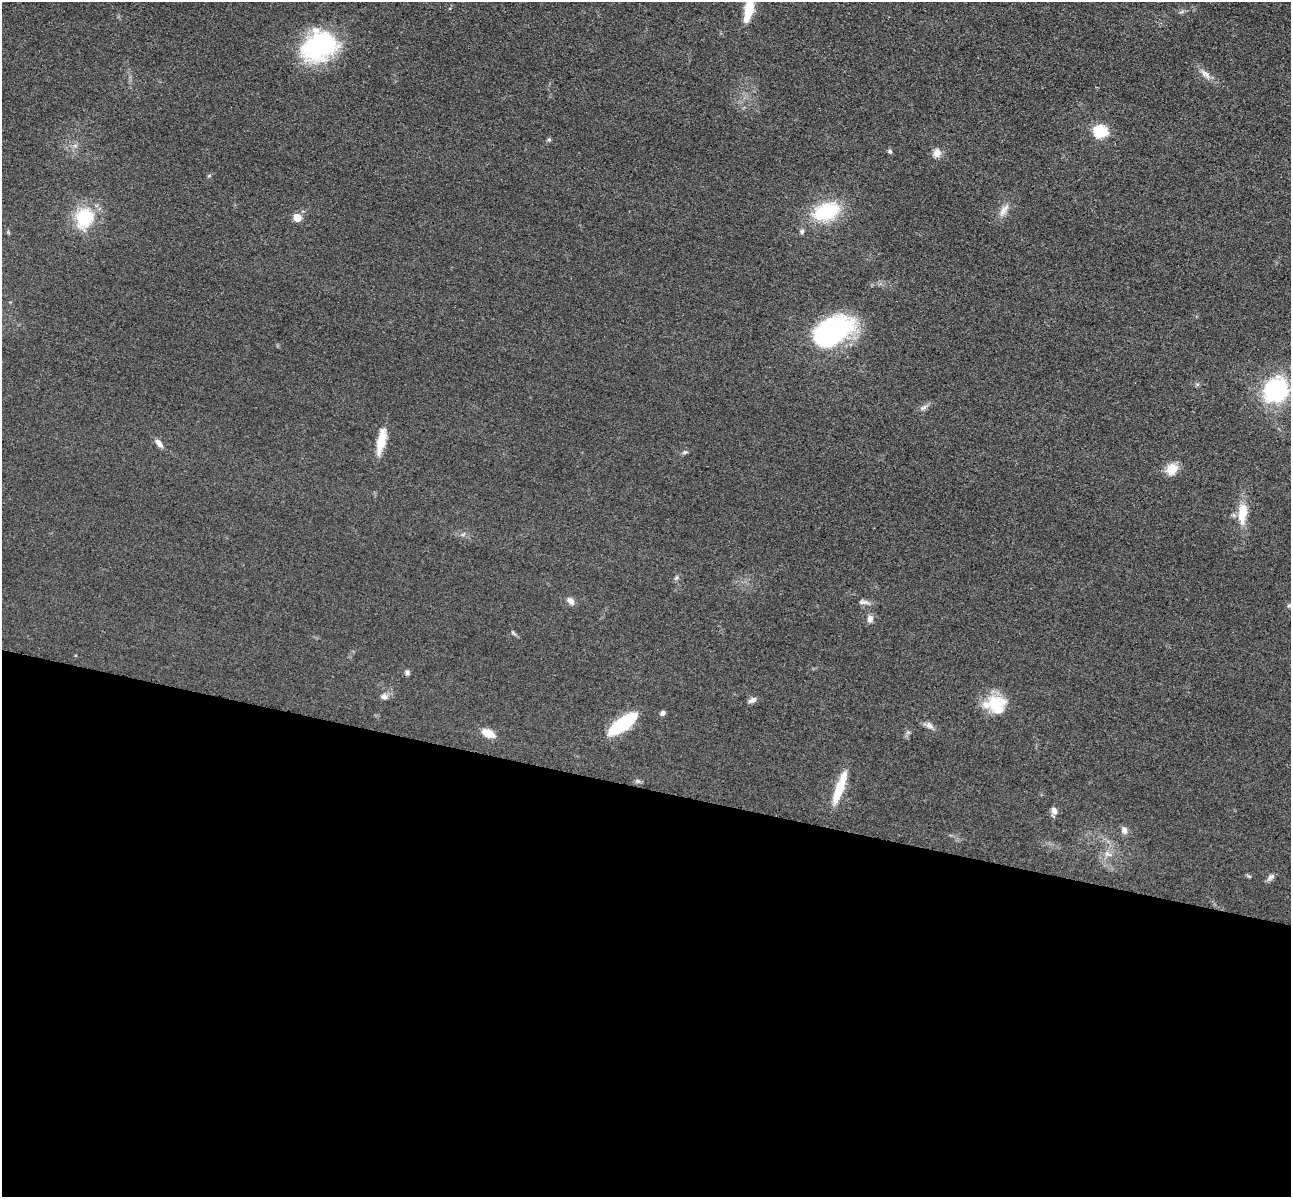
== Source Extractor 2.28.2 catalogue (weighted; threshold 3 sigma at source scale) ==
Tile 14 of 4 x 4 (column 2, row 4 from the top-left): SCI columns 1462-2750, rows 396-1590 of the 5350 x 5365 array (HDU 1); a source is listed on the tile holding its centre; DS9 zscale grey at full resolution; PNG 1293 x 1199 px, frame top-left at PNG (2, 2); no overlay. Shown black and unused: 34% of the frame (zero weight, under 3 of 4 exposures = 9% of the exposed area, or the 3 px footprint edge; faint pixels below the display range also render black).
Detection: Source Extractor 2.28.2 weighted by HDU 2 'WHT'; one run over the whole footprint, this tile lists its part. Background 0.0485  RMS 0.0084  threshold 0.0377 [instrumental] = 3 sigma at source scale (4.5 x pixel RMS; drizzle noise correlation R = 1.50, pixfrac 1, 0.05/0.05 arcsec/px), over >= 5 px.
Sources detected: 44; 1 inside a brighter object's white glare — not listed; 2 inside a brighter listed object's ellipse — not listed separately; the other 41 listed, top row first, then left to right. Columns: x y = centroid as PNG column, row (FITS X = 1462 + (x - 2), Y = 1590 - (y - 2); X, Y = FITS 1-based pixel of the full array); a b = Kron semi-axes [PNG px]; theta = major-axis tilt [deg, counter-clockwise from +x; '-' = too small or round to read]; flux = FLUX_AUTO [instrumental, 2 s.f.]
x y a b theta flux
749 9 21 9 79 22
319 46 37 27 24 100
1207 75 12 6 -79 3.7
1100 132 7 6 - 100
549 139 6 5 - 1.2
890 151 6 5 - 1.5
937 153 11 10 - 5.7
1006 208 17 8 66 6.2
826 212 24 15 19 55
297 217 5 5 - 19
84 218 26 21 73 37
802 231 6 5 - 1.8
829 332 53 25 23 120
1276 390 27 22 50 84
923 407 10 5 40 2.7
381 441 30 9 78 17
159 443 12 6 -52 4.6
685 452 8 4 30 1.4
1172 469 15 12 43 11
1242 513 29 11 85 18
676 578 6 5 - 1.4
571 601 10 7 -53 4.1
863 602 15 6 -4 3.3
1289 606 6 4 1 1.4
870 619 8 7 - 4.1
513 632 7 4 -54 1.3
407 673 7 5 90 2.1
384 697 9 8 - 3.2
752 700 11 6 24 3.2
994 703 28 19 12 25
663 713 6 5 - 2.3
623 724 29 10 36 55
929 725 11 8 -38 3.6
488 733 14 8 -25 12
638 781 7 5 -42 1.7
839 788 39 8 70 25
1054 811 11 7 -65 3.7
1124 830 10 7 -69 3.9
1108 854 12 7 -20 4.6
1249 876 6 4 -18 1
1271 877 12 6 39 2.8
Isophote crosses this tile's border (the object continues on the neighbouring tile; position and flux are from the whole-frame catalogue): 1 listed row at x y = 749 9